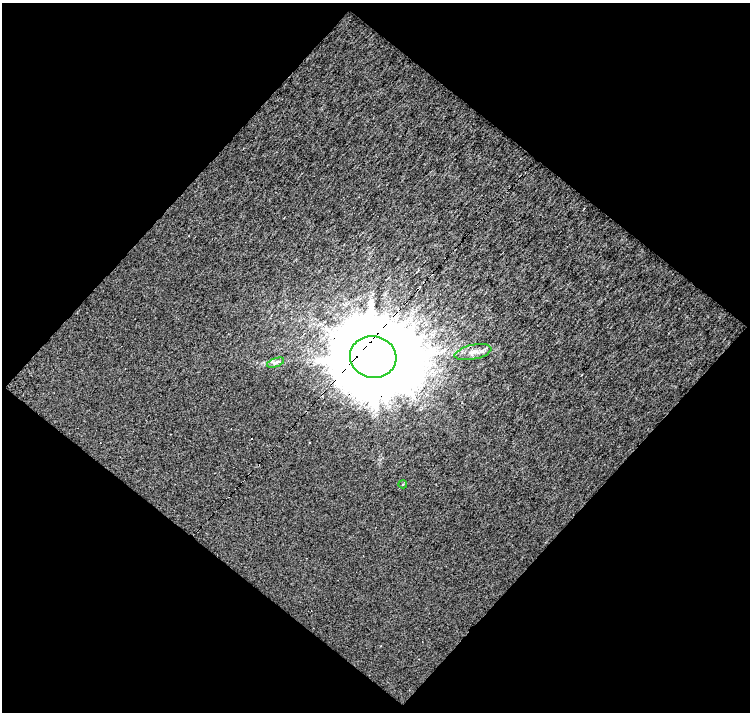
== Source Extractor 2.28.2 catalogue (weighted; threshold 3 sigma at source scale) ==
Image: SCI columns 1-748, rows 20-729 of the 748 x 750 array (HDU 1 of 3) = the unmasked area's bounding box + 8 px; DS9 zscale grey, full resolution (1 PNG px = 1 image px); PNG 752 x 714 px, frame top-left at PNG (2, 3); each listed source drawn as its Kron ellipse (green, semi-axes under 4 px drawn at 4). Shown black and unused: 51% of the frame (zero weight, under 8 of 16 exposures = <1% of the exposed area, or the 3 px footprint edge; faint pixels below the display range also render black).
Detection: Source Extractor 2.28.2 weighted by HDU 2 'WHT'. Background 0.644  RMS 1.4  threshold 5.67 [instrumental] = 3 sigma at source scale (4.09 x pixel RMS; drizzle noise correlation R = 1.36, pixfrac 0.8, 0.0396/0.0396 arcsec/px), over >= 5 px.
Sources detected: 4; all 4 listed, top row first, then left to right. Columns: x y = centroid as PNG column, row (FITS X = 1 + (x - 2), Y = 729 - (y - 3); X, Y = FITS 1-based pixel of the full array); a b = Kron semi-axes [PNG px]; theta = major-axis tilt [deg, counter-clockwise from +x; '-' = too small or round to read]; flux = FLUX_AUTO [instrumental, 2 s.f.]
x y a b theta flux
473 352 19 7 12 9.8e+02
373 357 23 21 -10 2.8e+06
275 363 9 4 19 2.8e+02
403 484 4 4 - 1.5e+02
Overlapping masked pixels (flux is a lower limit): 1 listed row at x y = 373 357